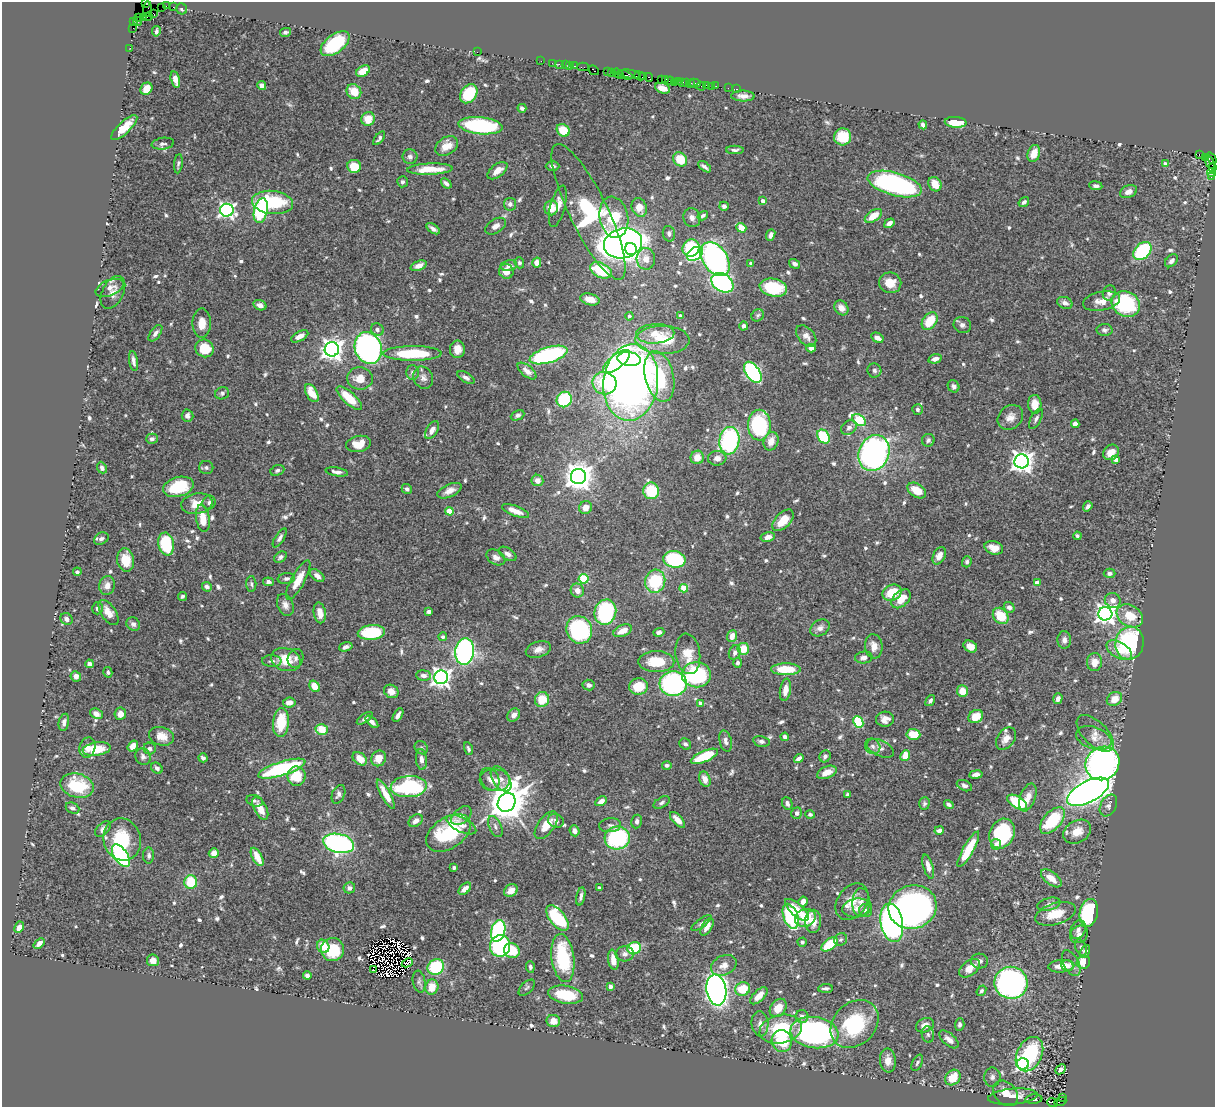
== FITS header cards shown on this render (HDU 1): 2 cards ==
NAXIS1  =                 1213
NAXIS2  =                 1105

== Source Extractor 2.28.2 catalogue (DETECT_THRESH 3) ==
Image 1213 x 1105 px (HDU 1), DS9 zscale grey, 1 PNG px = 1 image px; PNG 1217 x 1109 px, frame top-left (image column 1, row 1105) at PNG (2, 2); each listed source drawn as its Kron ellipse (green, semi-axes under 4 px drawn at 4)
Background 0.99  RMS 0.027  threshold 0.0813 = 3 sigma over >= 5 px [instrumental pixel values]
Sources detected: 749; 5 with non-positive FLUX_AUTO (blend fragments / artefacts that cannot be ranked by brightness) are neither listed nor drawn; of the other 744, the 500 brightest by FLUX_AUTO listed and drawn (244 fainter detections omitted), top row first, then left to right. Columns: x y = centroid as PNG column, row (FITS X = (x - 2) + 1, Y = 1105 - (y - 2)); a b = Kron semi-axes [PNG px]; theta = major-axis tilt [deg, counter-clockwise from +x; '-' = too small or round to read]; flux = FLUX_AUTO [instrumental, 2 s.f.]
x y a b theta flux
145 3 2 2 - 8.7
166 6 2 2 - 19
162 7 2 2 - 32
173 7 2 2 - 12
147 9 7 3 88 23
182 9 6 5 - 4.7
153 14 4 2 - 15
143 17 3 2 - 11
148 17 4 2 - 40
139 18 4 2 - 17
133 21 3 2 - 23
137 21 4 2 - 54
133 28 2 2 - 4.3
156 31 5 3 - 4.9
286 32 5 3 - 4.7
335 44 16 9 38 120
130 48 2 2 - 15
477 52 2 2 - 34
541 61 2 2 - 13
552 63 2 2 - 31
559 64 3 2 - 22
565 65 2 2 - 42
569 65 3 3 - 53
574 66 3 2 - 42
583 67 6 2 0 53
594 70 5 3 - 52
363 71 7 5 31 28
607 72 3 2 - 35
611 72 3 3 - 49
618 74 6 2 -36 57
630 74 10 2 -11 230
625 75 8 3 -19 190
640 76 6 3 -18 33
644 76 3 3 - 54
649 77 4 3 - 66
666 79 4 2 - 63
175 80 8 4 -78 15
661 80 3 3 - 45
669 81 5 3 - 60
679 81 3 2 - 71
675 82 2 2 - 55
682 82 3 2 - 21
687 82 2 2 - 44
691 83 3 2 - 44
695 83 6 2 -13 53
262 86 5 4 - 10
701 86 5 3 - 23
707 86 4 3 - 69
711 86 2 2 - 10
716 86 2 2 - 5.1
662 88 8 5 -21 18
728 88 2 2 - 10
146 89 7 5 53 26
737 89 3 2 - 18
354 92 8 7 - 28
469 94 10 7 53 84
743 96 12 5 -2 12
522 108 4 4 - 4.8
368 119 7 6 - 31
956 122 11 5 -5 50
923 125 4 4 - 6.6
481 126 22 8 -6 210
124 128 17 6 43 36
563 130 7 5 -40 43
843 137 8 8 - 55
379 138 8 3 52 4.4
163 144 11 6 7 5.9
447 146 12 8 33 23
735 150 9 4 1 4.9
1034 154 9 6 71 26
1199 155 3 3 - 14
410 157 7 7 - 7.1
1206 157 2 2 - 8.6
1211 158 6 2 -52 57
680 159 7 6 - 43
1210 162 8 4 -59 110
178 164 9 4 83 4.3
1165 164 4 3 - 10
354 166 7 6 - 39
552 166 7 4 -1 5.2
705 167 7 3 -37 5.1
1213 167 4 3 - 96
430 169 23 5 2 41
497 171 11 6 37 16
1212 173 4 4 - 38
1211 176 3 3 - 31
402 182 5 5 - 4.9
446 183 6 3 -40 6.6
895 184 28 11 -15 400
935 184 7 6 - 20
1096 186 6 4 -7 5.5
1128 192 9 6 23 11
763 201 4 4 - 12
273 202 20 11 -6 110
1024 202 6 4 35 5.8
510 204 6 6 - 7.4
558 206 21 7 75 20
724 206 5 4 - 5.9
639 207 9 7 -66 25
551 208 7 7 - 26
227 210 7 6 - 570
261 211 13 6 78 250
589 212 75 19 -64 370
703 216 6 4 34 4
873 216 9 5 35 30
614 217 21 14 -80 110
692 218 9 8 - 9.5
889 223 5 4 - 7.8
495 226 11 7 31 8.9
741 228 5 4 - 56
433 229 8 3 -34 6.6
669 234 8 6 -77 7
771 235 6 4 69 8.4
623 243 19 15 14 1600
691 248 9 8 - 93
631 249 6 6 - 530
1142 251 10 7 46 160
695 254 9 6 37 150
646 259 11 9 -87 19
715 259 19 12 -56 590
1171 261 7 5 43 7.6
519 263 5 4 - 4.3
537 263 5 4 - 20
751 263 4 4 - 4.3
795 264 6 4 -32 7
509 265 8 5 11 8.2
419 266 8 4 21 11
601 270 12 7 -26 86
506 271 7 7 - 20
722 283 12 8 -34 360
890 283 11 10 - 26
110 288 15 7 22 12
773 288 14 9 -12 120
113 292 17 10 63 15
1109 293 8 6 68 8.8
590 299 10 5 -14 17
1101 301 19 9 10 21
1065 303 8 5 -24 8.1
1126 304 14 12 -27 160
260 305 7 5 -18 9
841 308 8 6 -52 17
758 315 6 5 - 4.1
629 316 4 4 - 4.3
681 316 4 3 - 5.9
930 321 10 6 53 52
202 323 14 9 -90 20
962 325 9 8 - 7.2
744 326 4 4 - 12
377 330 6 6 - 5.3
1104 330 8 6 -2 5.4
155 333 9 5 53 7.9
655 334 19 9 3 28
300 336 9 5 29 13
806 336 12 8 -48 12
877 338 6 4 -31 13
663 340 27 14 -1 62
204 348 9 8 - 54
368 348 16 13 -71 750
811 348 5 4 - 12
332 349 7 7 - 1300
457 349 8 7 - 19
413 353 29 7 0 110
548 355 19 8 16 280
629 359 12 7 -6 170
935 359 7 4 15 10
133 361 10 4 -80 7.4
617 361 16 7 39 190
874 370 7 7 - 5.8
527 371 11 5 -38 13
413 372 7 6 - 6.7
753 372 12 6 -55 350
659 376 26 14 -77 140
466 377 9 4 -30 6.2
360 378 13 11 -6 28
423 378 11 9 -64 10
631 382 38 27 83 1400
604 383 12 11 - 110
954 386 6 5 - 5.9
222 393 7 6 - 4.4
312 393 10 5 -60 34
349 398 16 6 -42 47
564 400 8 7 - 140
1035 404 9 6 -88 27
917 409 5 5 - 4.8
518 415 7 4 25 4.6
188 416 6 6 - 6.2
1010 417 14 11 42 16
1036 419 11 5 61 5.5
859 420 7 5 -35 140
1075 424 4 4 - 7.6
759 425 15 11 89 200
849 428 8 6 36 7
432 430 10 5 58 10
823 436 7 5 -54 97
152 439 6 5 - 6.2
928 440 6 6 - 4.4
729 441 14 10 81 270
771 441 9 7 69 20
358 444 12 8 11 25
1111 452 8 7 - 17
874 453 18 15 67 540
697 457 7 6 - 20
717 458 9 7 5 11
1116 459 4 4 - 11
1022 461 7 7 - 1400
102 468 6 4 -66 7.5
206 468 7 6 - 4.4
277 470 7 5 21 4.4
337 472 11 4 -9 8
578 477 7 7 - 2400
537 480 6 5 - 14
178 487 15 9 16 65
407 489 5 4 - 4.7
917 490 10 6 -34 30
449 491 13 6 25 15
651 491 8 8 - 76
209 502 7 6 - 5.7
197 504 16 10 9 27
1088 506 5 4 - 5.5
585 508 7 6 - 18
449 511 4 4 - 35
515 511 14 5 -21 20
203 518 14 6 -82 29
783 520 13 7 45 30
1077 536 4 3 - 4.6
768 537 7 4 14 11
280 538 11 4 58 6.2
101 539 8 5 30 6.9
166 544 11 7 -80 110
994 548 9 6 -18 17
508 554 10 5 -32 7.9
939 556 9 6 62 16
280 557 7 5 37 5.3
496 557 10 7 -30 8.4
674 559 11 8 -10 150
126 560 12 8 -81 32
967 562 5 4 - 4.4
77 572 4 3 - 4.7
1110 573 6 4 -1 6.5
317 576 8 5 -36 9.1
286 579 9 5 7 5.8
584 579 5 4 - 100
298 580 22 7 61 30
655 581 11 10 - 120
268 582 5 4 - 4.5
1037 583 4 4 - 19
251 584 8 5 -88 4.5
107 585 9 7 76 12
207 587 5 4 - 7
684 588 4 4 - 57
577 590 7 6 - 15
892 593 10 7 22 52
182 596 4 4 - 4.1
901 599 11 7 44 26
1113 600 8 7 - 9.2
285 605 11 8 -67 11
1009 607 6 5 - 8
97 608 6 5 - 5
108 612 14 7 -56 22
429 612 4 4 - 5.5
605 612 13 11 75 190
320 613 10 6 -80 20
1105 614 7 6 - 1100
1001 616 9 7 -50 49
1130 616 14 10 -32 43
66 619 6 5 - 8.2
133 624 7 6 - 6.9
820 628 10 7 33 9.2
579 630 14 12 -63 210
623 631 9 5 24 20
371 632 13 7 6 130
659 632 6 4 18 6.3
732 636 6 5 - 16
443 637 4 4 - 4.6
1064 640 9 7 -88 8.5
1130 643 16 14 76 210
874 646 12 8 -82 17
970 646 7 5 -31 15
346 647 7 4 16 6.8
538 649 13 8 17 13
743 649 6 5 - 43
1119 650 14 8 -30 26
465 652 13 9 83 510
735 652 7 5 67 7.4
688 654 20 12 -82 34
864 657 8 6 6 9.2
295 658 9 7 71 7.2
286 660 15 11 -18 45
272 661 9 6 -2 6.7
656 662 18 10 -1 58
1094 662 9 7 86 21
738 663 5 4 - 4.4
89 664 4 4 - 7
786 669 15 6 -1 61
108 672 5 4 - 4
424 675 7 5 -6 8
696 675 14 12 2 190
76 676 5 5 - 9.7
441 677 7 7 - 990
673 684 14 12 3 290
589 685 6 5 - 8.9
315 686 6 4 -54 33
639 687 9 8 - 49
785 690 11 5 81 16
391 691 7 6 - 18
962 691 6 5 - 24
1058 699 5 4 - 7.6
1114 699 8 6 33 25
542 700 7 7 - 40
930 701 6 4 54 4.9
289 703 6 5 - 12
700 703 4 4 - 9.1
96 714 7 5 -24 14
120 714 6 6 - 12
398 715 7 3 59 6.7
514 715 7 5 52 12
976 717 7 6 - 36
365 718 9 4 34 4.9
885 719 9 7 6 13
64 722 9 5 78 7.3
281 722 14 8 85 60
372 722 8 4 -43 7.5
858 722 6 5 - 140
322 729 6 5 - 41
1095 733 23 12 -45 20
913 734 7 5 -4 45
161 736 13 9 -14 22
785 737 4 4 - 7.7
1094 738 18 11 -19 18
1006 739 12 8 54 16
726 741 11 6 -76 7.9
761 741 8 5 -12 5.6
685 744 6 5 - 5.4
133 746 6 4 53 17
873 746 8 7 - 7.9
87 747 10 7 71 13
421 748 7 6 - 4.3
880 748 14 8 -26 11
97 749 14 6 7 56
150 749 6 6 - 5.6
468 749 7 4 -72 4
704 756 15 5 23 71
825 756 6 5 - 6.5
905 756 5 4 - 29
143 757 8 7 - 7.2
203 758 5 4 - 5.4
379 758 8 7 - 23
799 758 5 4 - 10
360 759 8 5 -39 24
421 759 10 5 -84 10
1102 763 18 16 41 640
667 765 5 4 - 6
157 768 6 5 - 4.7
282 769 24 7 18 200
827 772 10 6 23 20
976 774 7 4 9 7.1
296 776 9 9 - 46
490 779 12 8 -61 12
501 779 14 8 -56 13
705 779 8 5 -70 14
495 780 15 11 -3 20
77 786 17 12 -13 87
964 786 8 5 -26 5.7
409 787 18 10 3 180
1088 792 23 10 28 1500
338 794 10 6 67 6.4
386 794 16 4 -61 26
848 795 4 4 - 4.3
1028 797 14 7 70 19
255 801 8 5 -17 4.2
601 801 6 4 30 13
507 802 10 8 57 5800
1017 802 11 5 -30 92
662 803 9 5 29 4.6
787 803 6 5 - 7.1
924 804 6 5 - 4.2
949 805 5 3 - 4.8
1108 805 12 7 62 8.5
72 808 7 5 -25 6.3
260 809 12 6 -63 22
797 813 6 5 - 7.7
810 814 5 4 - 5
461 816 12 7 40 11
677 820 10 5 -47 18
1052 820 16 8 48 100
416 821 8 5 36 9.1
556 821 8 6 -24 7.4
637 822 7 5 79 6.3
461 825 16 7 -26 15
546 825 16 8 54 33
610 825 11 7 5 6.7
495 826 11 6 -66 7.7
103 829 9 5 46 7.6
939 830 5 4 - 6.6
574 831 5 5 - 11
1077 832 15 11 29 24
448 833 25 15 34 150
1002 833 15 12 65 150
617 838 12 11 - 230
122 840 21 18 -72 84
339 843 16 9 -12 490
996 844 5 5 - 7
968 849 20 5 61 56
214 853 5 4 - 18
149 855 8 5 -90 5.5
121 856 13 6 -56 300
257 857 10 5 -62 29
928 867 12 5 -74 12
454 868 4 3 - 4.3
1051 878 12 6 -39 23
191 882 7 6 - 65
349 888 6 5 - 6.1
599 888 4 3 - 7.3
465 889 7 4 44 13
511 890 7 6 - 15
581 896 9 4 78 5.8
803 902 5 4 - 14
852 902 20 14 54 30
861 902 14 8 88 13
1049 904 12 6 14 6
913 907 24 21 19 770
857 908 15 9 8 16
797 910 15 6 -42 34
865 911 6 6 - 6.3
1089 913 14 9 78 190
1055 914 21 10 17 42
791 916 13 7 -70 200
557 918 15 7 -51 130
805 918 10 8 24 53
813 921 11 8 88 18
701 923 12 4 35 4.3
892 923 19 11 -79 650
19 927 6 4 63 10
707 927 10 5 59 14
1078 930 10 7 64 9.4
498 931 11 7 76 330
1079 934 10 8 40 9.2
841 939 7 6 - 4.1
802 942 4 4 - 4.2
39 943 6 4 42 9.9
829 944 9 5 38 65
323 946 7 6 - 33
500 946 11 10 - 200
1081 947 8 5 -66 5.2
634 948 7 6 - 75
333 950 11 11 - 81
512 951 8 7 - 48
1085 952 7 4 62 5.3
625 954 9 7 7 8.2
563 958 24 11 -82 150
153 960 6 6 - 16
613 960 10 5 -80 20
980 961 8 7 - 8.3
1083 962 7 6 - 41
407 963 6 2 25 4.9
1071 963 14 7 -62 11
724 965 13 9 25 17
1061 966 13 6 5 20
1067 966 6 5 - 8.4
436 967 8 7 - 97
530 967 6 4 -85 4.9
970 968 12 7 38 23
373 969 3 2 - 12
307 975 4 4 - 6.1
419 982 11 6 -80 5.4
1011 983 16 16 - 670
610 986 4 4 - 13
432 987 7 6 - 27
527 988 10 5 45 4.3
826 988 7 3 4 4.5
743 989 7 6 - 53
716 990 15 10 -81 970
981 991 6 4 50 4.1
566 995 17 8 -10 75
759 996 11 5 44 21
778 1008 10 7 53 29
802 1016 6 6 - 8.6
553 1021 7 6 - 17
760 1024 12 8 -85 10
854 1024 27 21 45 150
960 1024 6 5 - 6
925 1025 9 7 22 13
781 1029 21 14 12 110
814 1033 24 15 -8 370
928 1035 8 6 -74 5.7
949 1039 12 6 -41 14
782 1041 11 10 - 76
1029 1054 18 12 63 170
888 1061 12 8 -85 19
917 1063 9 5 63 4.5
1023 1064 6 6 - 420
1060 1069 6 4 42 6.7
992 1077 9 8 - 7.8
953 1078 8 7 - 41
1005 1093 14 11 -45 31
1013 1097 25 8 5 29
1062 1097 3 2 - 20
1034 1099 8 4 5 5.5
1060 1101 6 3 17 65
1052 1103 5 2 - 64
At the frame edge (FLAGS 8, measured only in part): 2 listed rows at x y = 145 3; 1213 167
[244 fainter detections neither listed nor drawn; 5 non-positive-flux detections neither listed nor drawn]